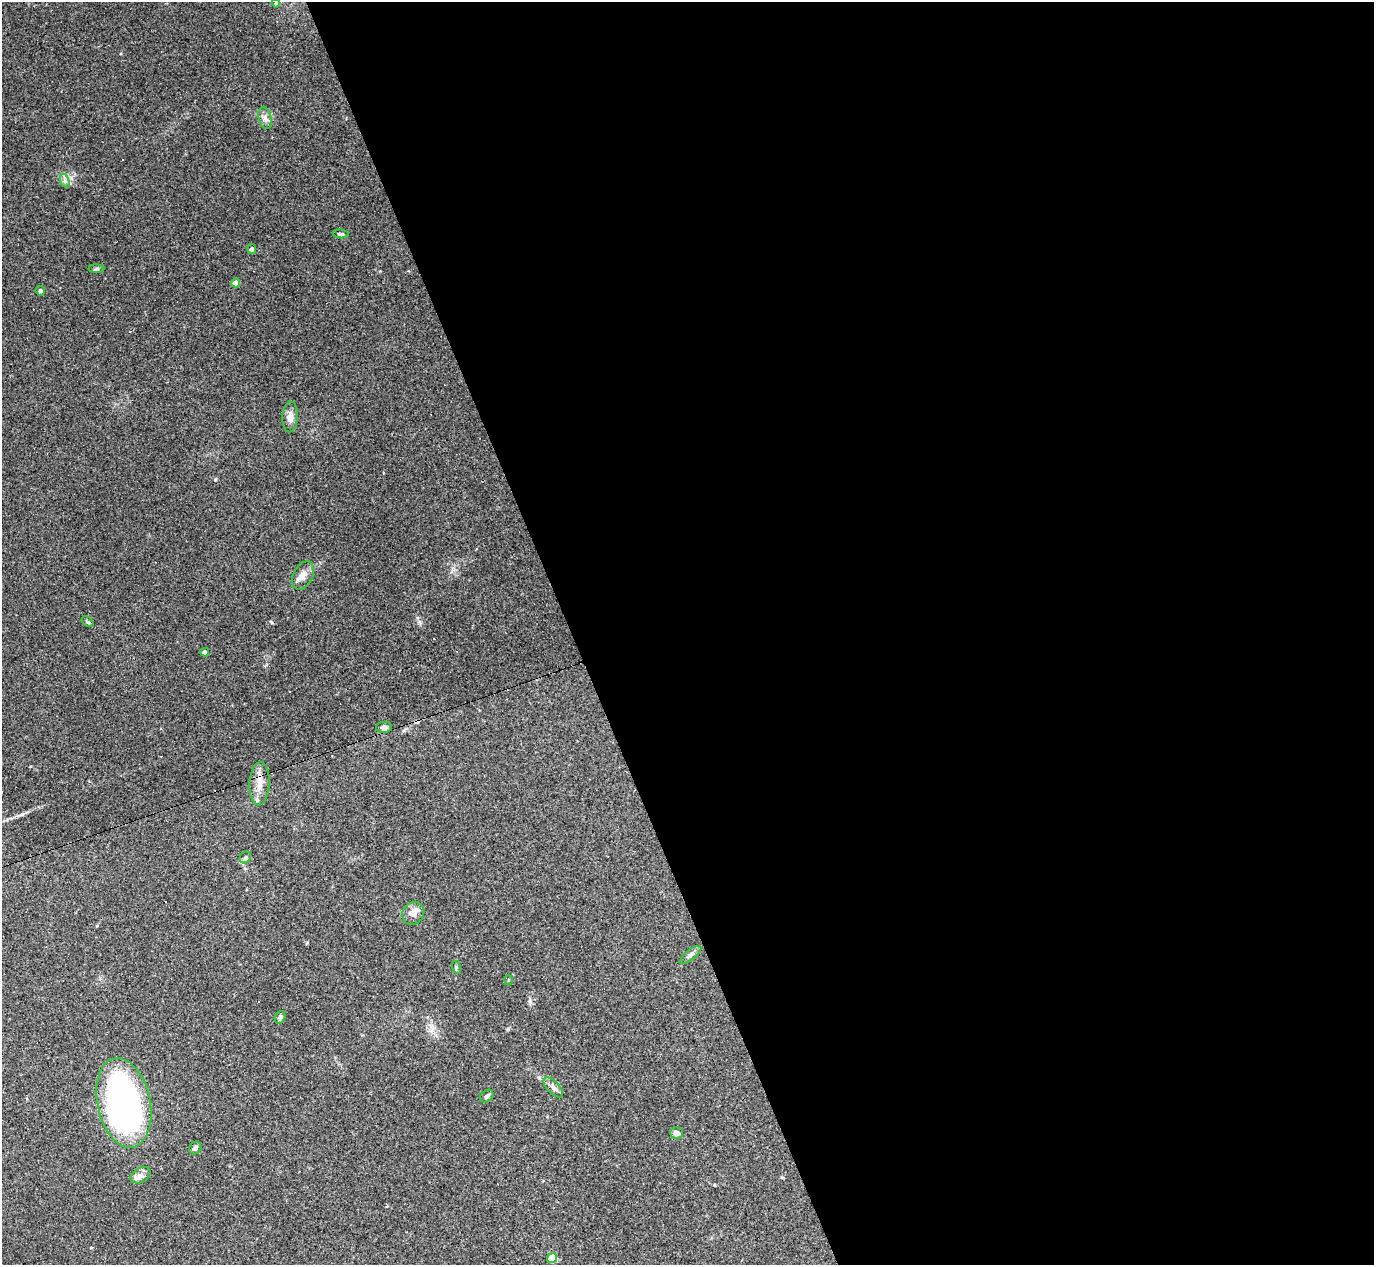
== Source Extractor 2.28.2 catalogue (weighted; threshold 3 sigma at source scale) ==
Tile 8 of 4 x 4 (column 4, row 2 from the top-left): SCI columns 4117-5488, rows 2801-4063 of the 5488 x 5473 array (HDU 1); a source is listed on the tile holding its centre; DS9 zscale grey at full resolution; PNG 1376 x 1267 px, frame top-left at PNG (2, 2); each listed source drawn as its Kron ellipse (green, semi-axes under 4 px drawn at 4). Shown black and unused: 58% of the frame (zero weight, under 3 of 4 exposures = <1% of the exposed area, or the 3 px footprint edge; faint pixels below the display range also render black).
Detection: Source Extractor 2.28.2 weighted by HDU 2 'WHT'; one run over the whole footprint, this tile lists its part. Background 0.16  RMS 0.0052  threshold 0.0233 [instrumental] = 3 sigma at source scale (4.5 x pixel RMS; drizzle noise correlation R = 1.50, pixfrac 1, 0.05/0.05 arcsec/px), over >= 5 px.
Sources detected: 33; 1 inside a brighter object's white glare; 4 cosmic-ray / hot-pixel residue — neither listed nor drawn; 1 inside a brighter listed object's ellipse — not listed separately; the other 27 listed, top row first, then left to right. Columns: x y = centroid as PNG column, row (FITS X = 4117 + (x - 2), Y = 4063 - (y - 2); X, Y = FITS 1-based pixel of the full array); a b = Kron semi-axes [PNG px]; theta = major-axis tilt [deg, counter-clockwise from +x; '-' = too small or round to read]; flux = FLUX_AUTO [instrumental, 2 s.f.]
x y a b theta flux
276 3 4 4 - 0.67
265 118 11 6 -75 2.3
65 181 7 4 -72 1.3
341 234 8 4 -6 1.1
252 249 5 4 - 1.4
96 269 8 4 1 0.88
236 283 4 4 - 5.5
40 291 5 4 - 1.1
290 417 15 8 87 3.6
303 575 15 9 64 3.9
88 622 7 3 -35 0.7
205 652 4 4 - 2.5
384 727 8 5 4 2.1
260 784 22 10 87 6.2
245 857 6 5 - 1
413 913 12 10 52 4
690 955 13 5 38 1.8
456 967 6 4 -73 0.65
508 980 5 3 - 0.44
280 1017 6 5 - 1.6
553 1087 12 6 -46 2.3
487 1096 7 5 42 1.4
124 1103 45 26 -78 180
676 1133 6 5 - 2.2
195 1148 7 6 - 1.3
140 1175 11 7 29 2.5
552 1258 5 4 - 15